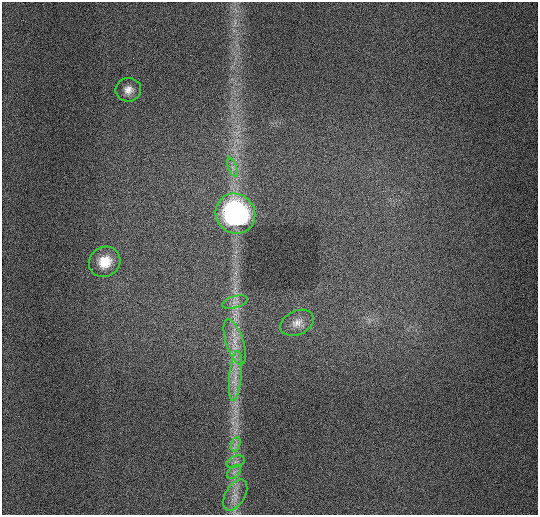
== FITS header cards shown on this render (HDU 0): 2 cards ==
NAXIS1  =                  536 / length of data axis 1
NAXIS2  =                  513 / length of data axis 2

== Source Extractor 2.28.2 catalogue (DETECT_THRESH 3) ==
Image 536 x 513 px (HDU 0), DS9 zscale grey, 1 PNG px = 1 image px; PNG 540 x 517 px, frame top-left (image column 1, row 513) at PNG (2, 2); each listed source drawn as its Kron ellipse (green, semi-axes under 4 px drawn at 4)
Background 947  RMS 12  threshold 35.2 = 3 sigma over >= 5 px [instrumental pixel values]
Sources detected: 12; all 12 listed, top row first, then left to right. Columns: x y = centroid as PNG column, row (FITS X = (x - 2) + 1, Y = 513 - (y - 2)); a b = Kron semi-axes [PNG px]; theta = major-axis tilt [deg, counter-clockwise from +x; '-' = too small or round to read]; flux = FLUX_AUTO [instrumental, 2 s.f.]
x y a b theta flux
128 90 13 12 - 6600
233 167 10 3 -69 2100
235 214 20 19 - 150000
105 262 16 14 35 16000
235 302 13 6 16 4100
297 323 17 12 24 7700
235 342 24 9 -72 13000
235 376 25 6 84 11000
236 444 7 4 71 2800
236 462 9 5 19 3100
234 472 8 5 45 3000
235 495 17 9 59 8400